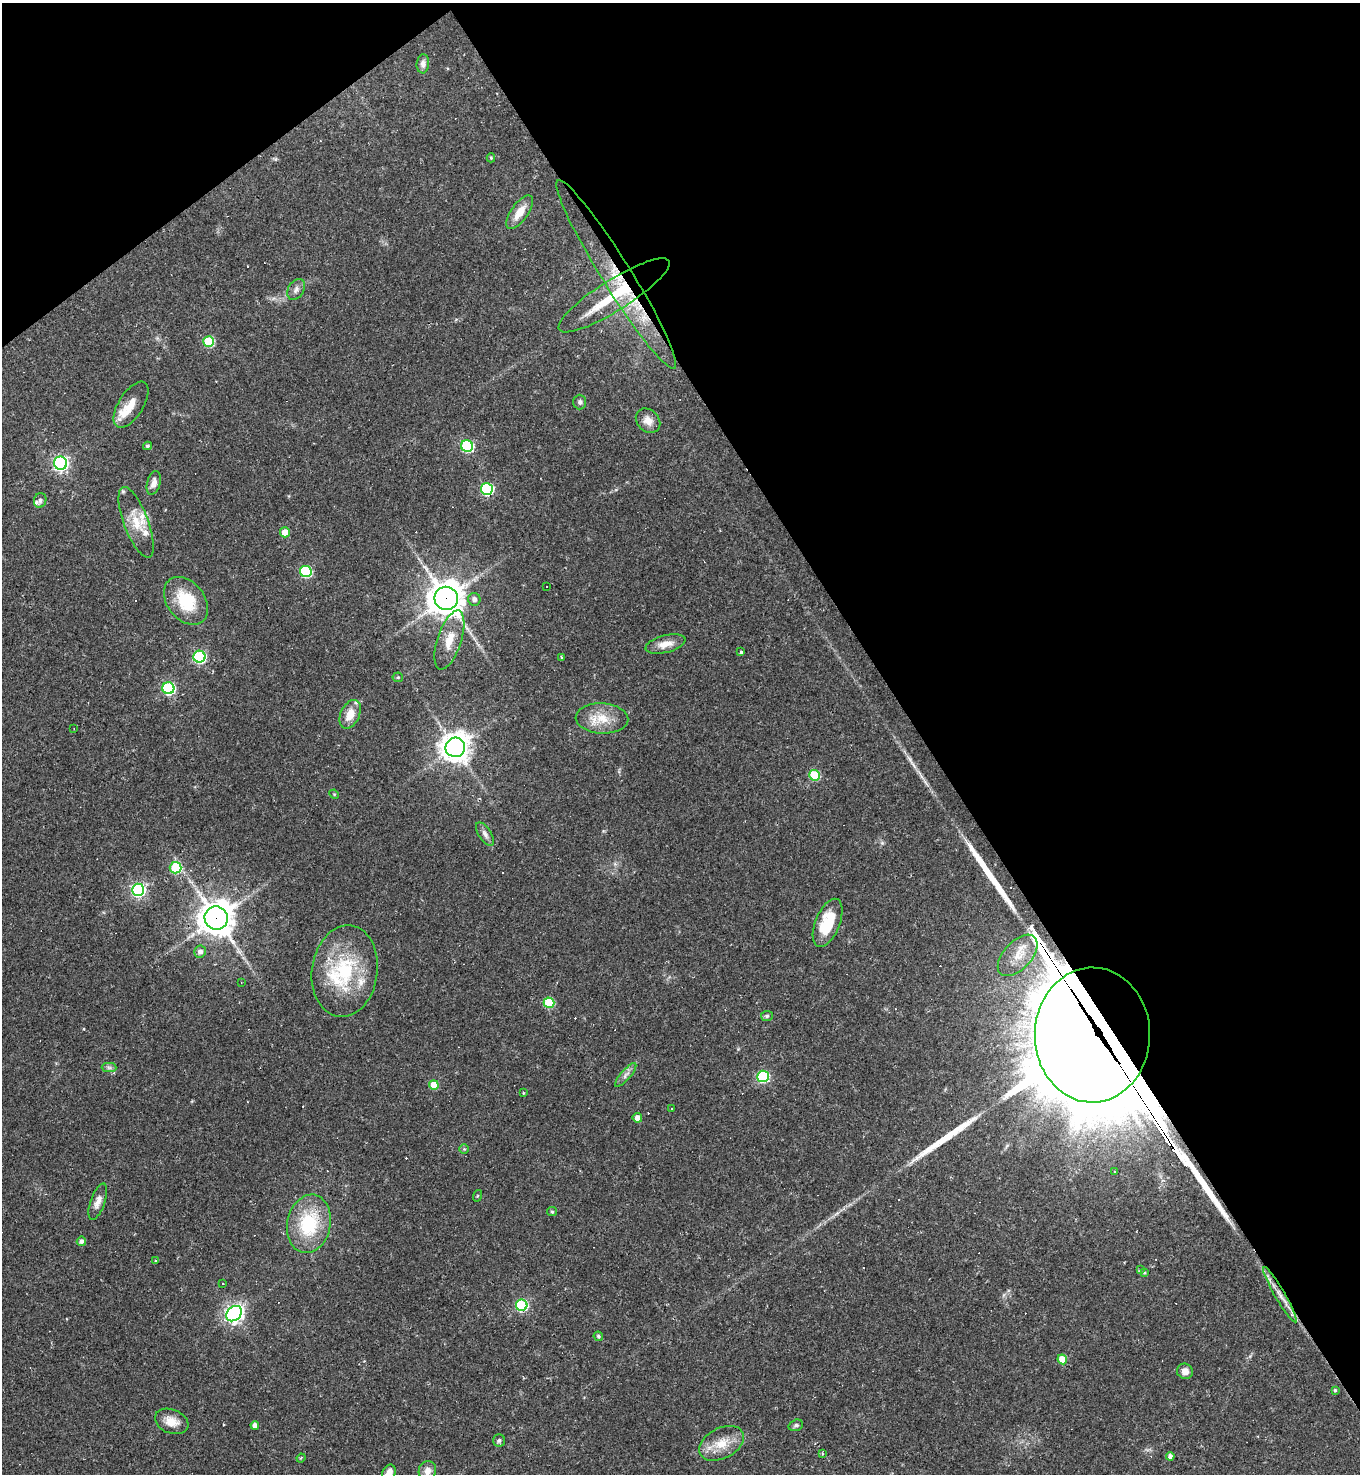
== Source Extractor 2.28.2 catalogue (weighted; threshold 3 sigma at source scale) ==
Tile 3 of 4 x 4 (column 3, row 1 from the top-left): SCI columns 3011-4368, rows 4415-5886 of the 5881 x 5886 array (HDU 1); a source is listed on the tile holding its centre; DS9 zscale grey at full resolution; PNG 1362 x 1476 px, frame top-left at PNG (2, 3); each listed source drawn as its Kron ellipse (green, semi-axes under 4 px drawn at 4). Shown black and unused: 36% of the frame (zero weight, under 2 of 3 exposures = <1% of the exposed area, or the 3 px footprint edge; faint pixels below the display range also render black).
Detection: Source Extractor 2.28.2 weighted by HDU 2 'WHT'; one run over the whole footprint, this tile lists its part. Background 0.0358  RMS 0.0049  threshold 0.022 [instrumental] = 3 sigma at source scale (4.5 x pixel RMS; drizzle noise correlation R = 1.50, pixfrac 1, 0.05/0.05 arcsec/px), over >= 5 px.
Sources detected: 113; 1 inside a brighter object's white glare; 16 cosmic-ray / hot-pixel residue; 3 long thin detections or spike segments (spike, bleed or trail) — neither listed nor drawn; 10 inside a brighter listed object's ellipse — not listed separately; the other 83 listed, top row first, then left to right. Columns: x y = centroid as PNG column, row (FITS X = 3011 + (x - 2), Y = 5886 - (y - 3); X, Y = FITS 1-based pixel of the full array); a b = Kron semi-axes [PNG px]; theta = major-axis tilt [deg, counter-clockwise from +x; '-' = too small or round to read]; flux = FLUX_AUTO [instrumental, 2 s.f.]
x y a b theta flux
423 64 9 6 85 2.4
491 158 4 4 - 0.65
520 212 20 8 55 6.8
616 274 111 14 -58 33
296 289 11 7 57 2.2
614 295 65 15 32 36
209 342 5 5 - 30
580 402 7 6 - 1.3
131 405 26 12 58 7
648 421 13 11 -45 4.3
148 446 4 4 - 0.86
467 446 6 5 - 54
60 463 6 6 - 140
154 483 12 6 76 3
487 489 6 6 - 56
40 500 7 6 - 1.5
136 522 37 12 -69 11
285 532 5 5 - 7.9
306 572 6 5 - 47
546 586 2 2 - 0.35
446 598 12 11 - 920
474 599 6 6 - 2.2
186 601 27 18 -52 21
449 640 31 12 72 9.8
665 644 20 8 14 5.3
741 652 3 3 - 1.1
199 657 6 6 - 66
561 657 4 3 - 0.47
398 677 5 5 - 0.63
168 688 6 6 - 67
350 714 15 9 65 7.4
602 718 26 15 -2 11
74 729 2 2 - 0.34
455 747 10 9 - 590
815 775 5 5 - 25
334 794 5 4 - 0.5
485 834 13 6 -56 2.1
175 868 6 6 - 30
138 890 6 6 - 110
216 918 12 11 - 840
828 923 25 12 68 19
200 951 6 6 - 2.3
1018 955 25 14 47 9.7
345 971 46 33 82 39
241 982 3 2 - 0.41
549 1003 5 5 - 26
767 1016 6 5 - 0.88
1092 1035 67 57 89 15000
109 1067 7 4 -1 1.2
626 1075 15 5 49 2.2
763 1076 6 5 - 54
434 1085 5 4 - 9.1
523 1093 4 3 - 0.36
671 1108 3 2 - 1
637 1118 5 4 - 3.2
464 1149 5 4 - 0.59
1115 1172 4 4 - 0.88
477 1196 6 3 71 0.53
98 1202 19 7 71 3.6
552 1212 5 4 - 0.62
309 1224 29 21 79 31
81 1241 4 4 - 1.7
156 1261 4 3 - 0.87
1140 1269 4 3 - 0.95
1144 1272 4 3 - 0.73
222 1283 3 2 - 0.42
1280 1295 32 5 -60 5.2
522 1305 6 5 - 56
234 1314 8 6 44 220
598 1336 5 4 - 0.95
1062 1359 5 5 - 9.4
1185 1371 8 7 - 2.9
1335 1390 4 3 - 0.63
172 1421 17 12 -21 6.1
255 1425 4 4 - 2.7
796 1425 7 5 19 1.1
499 1440 6 6 - 1.1
721 1443 24 15 27 10
822 1454 4 3 - 0.53
1170 1456 4 4 - 1.8
301 1458 5 3 - 0.48
427 1471 10 8 72 3.8
389 1473 8 6 68 3.8
Overlapping masked pixels (flux is a lower limit): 6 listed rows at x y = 616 274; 614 295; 446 598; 216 918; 1092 1035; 1280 1295
Isophote crosses this tile's border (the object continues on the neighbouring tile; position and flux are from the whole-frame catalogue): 1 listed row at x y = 389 1473